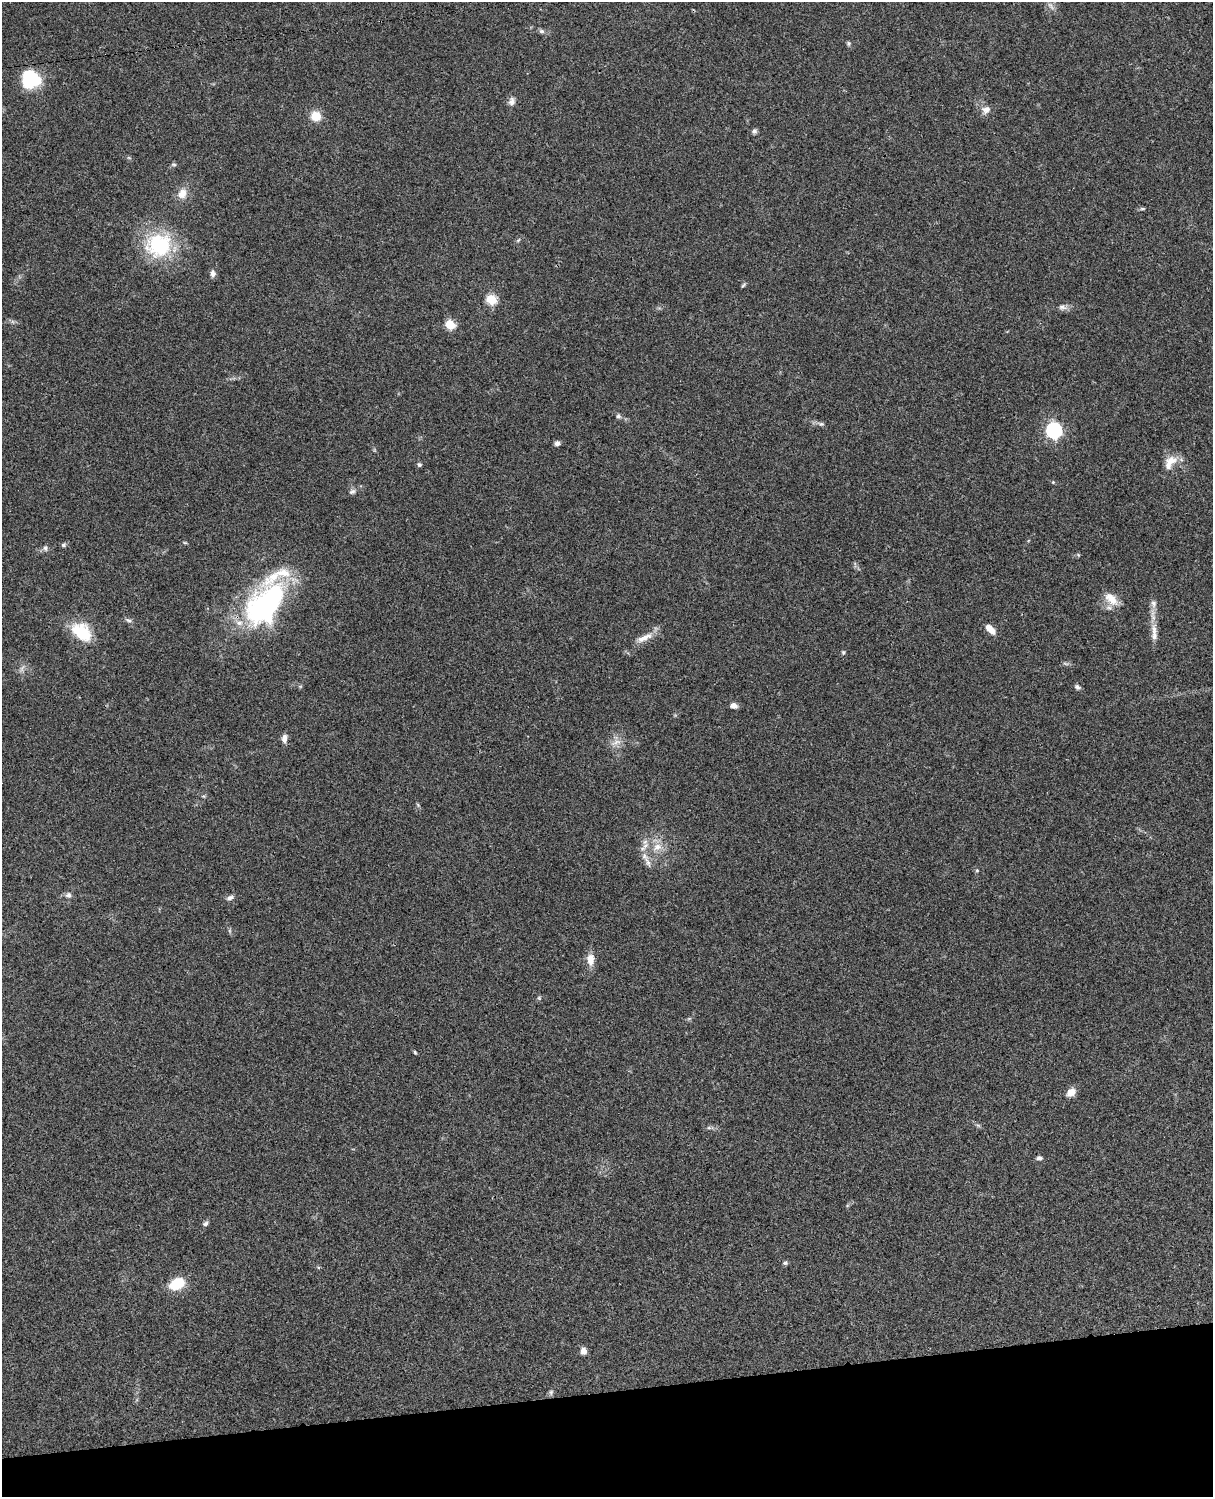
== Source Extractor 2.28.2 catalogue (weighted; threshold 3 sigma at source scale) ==
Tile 10 of 4 x 3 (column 2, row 3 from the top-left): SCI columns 1334-2544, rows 278-1772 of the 5085 x 4926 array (HDU 1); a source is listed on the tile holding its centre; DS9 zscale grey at full resolution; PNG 1215 x 1499 px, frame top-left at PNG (2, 2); no overlay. Shown black and unused: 7% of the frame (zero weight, under 3 of 4 exposures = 6% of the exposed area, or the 3 px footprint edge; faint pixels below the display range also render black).
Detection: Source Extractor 2.28.2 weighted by HDU 2 'WHT'; one run over the whole footprint, this tile lists its part. Background 0.0752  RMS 0.0058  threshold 0.0259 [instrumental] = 3 sigma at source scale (4.5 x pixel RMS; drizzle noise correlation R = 1.50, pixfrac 1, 0.05/0.05 arcsec/px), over >= 5 px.
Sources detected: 67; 1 too faint to see at this stretch — not listed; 4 inside a brighter listed object's ellipse — not listed separately; the other 62 listed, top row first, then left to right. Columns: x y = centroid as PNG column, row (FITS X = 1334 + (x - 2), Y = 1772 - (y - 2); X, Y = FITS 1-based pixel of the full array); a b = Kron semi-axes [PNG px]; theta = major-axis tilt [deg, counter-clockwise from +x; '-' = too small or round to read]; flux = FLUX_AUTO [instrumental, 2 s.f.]
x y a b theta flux
1051 6 14 5 -51 2.3
542 31 8 6 -5 1.4
848 43 6 5 - 0.94
31 79 17 16 - 34
512 101 11 8 75 2.7
986 110 12 10 16 3.8
316 116 10 9 - 9.6
754 131 7 6 - 1.5
129 158 6 4 -19 0.74
174 164 8 4 0 0.91
182 193 14 10 63 6.2
1142 209 8 4 0 0.93
518 240 7 4 45 0.87
159 245 35 32 14 44
213 273 9 7 88 2.2
743 285 7 4 45 0.85
491 299 6 5 - 33
1062 307 11 8 -4 2.4
450 324 6 5 - 26
618 416 7 6 - 1.3
821 424 9 5 -9 1.6
1054 430 7 6 - 150
557 443 6 5 - 1.9
1170 462 24 13 54 8.2
419 464 6 5 - 1
1053 482 5 5 - 0.7
352 492 10 7 23 1.8
185 543 6 4 -1 0.64
63 545 6 5 - 1.2
45 548 8 6 82 1.6
1111 599 21 11 -46 8.2
1153 604 10 8 -86 2.6
265 605 56 34 50 100
128 620 11 5 -21 1.5
990 629 13 6 -44 5.9
1154 630 15 7 -83 4.5
82 632 26 17 -41 21
644 638 25 8 25 6.1
843 652 6 5 - 0.82
22 668 12 4 66 1.8
1077 687 8 6 -30 1.4
734 706 7 6 - 2.9
284 738 11 7 82 2.6
616 742 17 7 25 4
418 805 6 4 -47 0.73
657 847 15 10 23 6.5
648 862 19 5 -69 3.8
977 870 6 4 0 0.64
68 895 8 7 - 2.1
230 898 10 6 19 1.9
590 959 15 9 -84 6.1
539 998 6 5 - 0.85
415 1052 6 4 -68 0.67
1071 1092 10 8 43 5.2
978 1125 7 4 -19 0.91
709 1128 7 4 0 1.1
1039 1158 6 5 - 1.8
205 1224 7 5 25 1.4
785 1263 6 5 - 1
177 1284 14 9 26 19
583 1351 8 7 - 3.1
551 1392 7 5 47 1.2